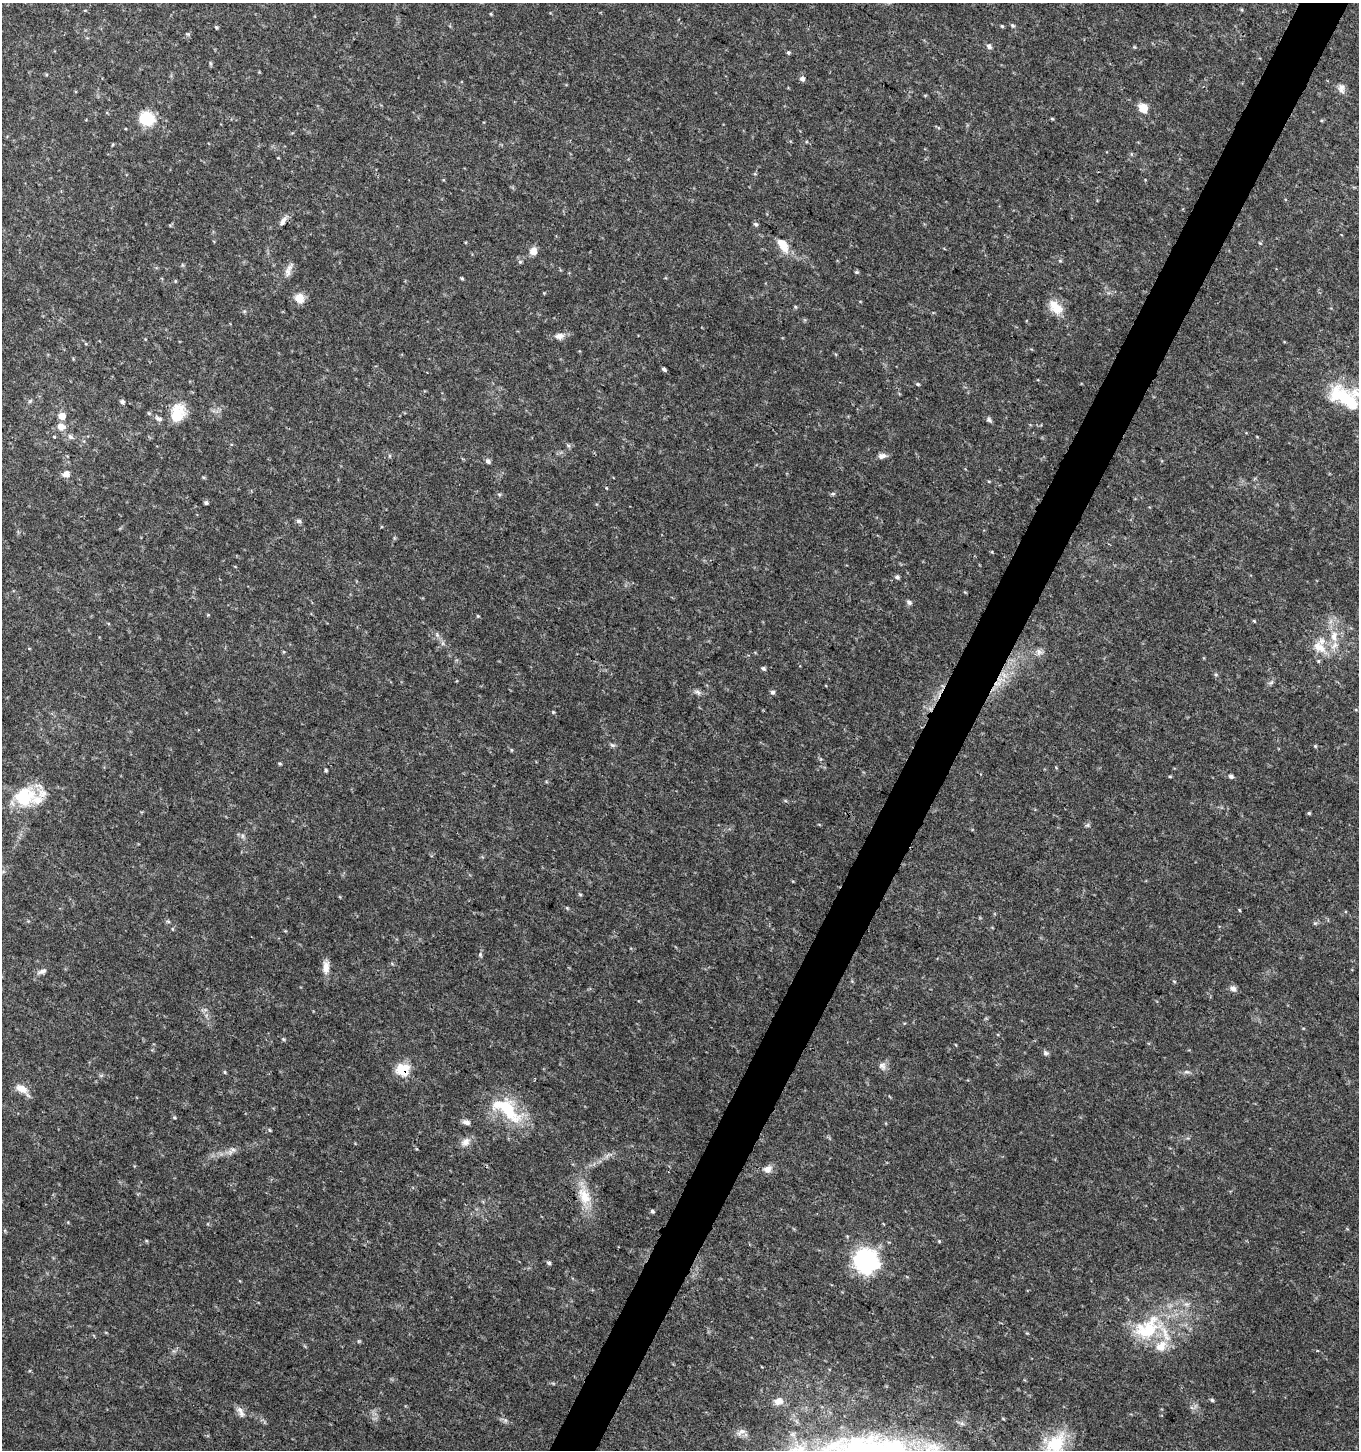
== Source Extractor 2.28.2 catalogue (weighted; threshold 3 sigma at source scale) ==
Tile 10 of 4 x 4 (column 2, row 3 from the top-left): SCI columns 1625-2981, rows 1451-2898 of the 5896 x 5806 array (HDU 1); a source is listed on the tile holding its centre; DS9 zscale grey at full resolution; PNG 1361 x 1452 px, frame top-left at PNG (2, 3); no overlay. Shown black and unused: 3% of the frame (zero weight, under 3 of 4 exposures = <1% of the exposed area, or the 3 px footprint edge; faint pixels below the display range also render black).
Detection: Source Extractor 2.28.2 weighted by HDU 2 'WHT'; one run over the whole footprint, this tile lists its part. Background 0.0292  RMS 0.0034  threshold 0.0154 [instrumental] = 3 sigma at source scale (4.5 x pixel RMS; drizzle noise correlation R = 1.50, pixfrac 1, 0.0396/0.0396 arcsec/px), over >= 5 px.
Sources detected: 103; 1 inside a brighter object's white glare — not listed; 6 inside a brighter listed object's ellipse — not listed separately; the other 96 listed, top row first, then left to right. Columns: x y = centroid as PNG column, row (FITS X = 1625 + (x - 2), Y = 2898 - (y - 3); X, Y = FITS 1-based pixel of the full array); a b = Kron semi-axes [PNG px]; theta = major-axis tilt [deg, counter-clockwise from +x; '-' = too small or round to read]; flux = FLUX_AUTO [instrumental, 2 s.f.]
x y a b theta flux
491 14 5 3 - 0.27
1013 25 5 5 - 0.6
1002 26 5 4 - 0.36
216 27 5 4 - 0.4
188 34 5 5 - 0.49
989 46 7 5 -46 1.1
788 52 5 5 - 0.5
210 63 6 4 -71 0.42
802 79 6 6 - 1.1
1341 87 10 9 - 1.7
1143 108 9 8 - 5
146 118 14 12 -17 12
1052 119 5 3 - 0.33
283 221 13 6 62 1.5
756 224 6 5 - 0.72
1260 243 4 4 - 0.34
783 245 20 10 -57 4.9
533 251 9 8 - 2.5
520 262 5 5 - 0.5
288 270 19 7 74 2.2
856 272 5 4 - 0.47
462 278 5 4 - 0.38
175 281 5 3 - 0.3
299 298 11 10 - 4.1
1055 307 22 13 -47 5.6
559 336 13 8 5 2
664 369 4 3 - 0.73
918 384 5 4 - 0.46
1346 398 45 18 -43 17
122 402 6 5 - 0.82
178 413 26 18 75 7.9
62 416 7 6 - 3.2
159 419 9 6 -9 1.1
989 420 7 6 - 0.79
61 426 10 9 - 2.6
70 437 8 6 -42 1.1
882 456 10 7 9 1.5
488 461 6 5 - 0.96
66 474 9 8 - 1.8
499 494 6 4 -19 0.44
833 494 6 4 1 0.53
206 503 4 4 - 0.66
299 521 7 5 -14 0.78
897 577 5 4 - 0.79
909 602 8 6 -42 0.87
478 616 5 4 - 0.32
1254 621 5 3 - 0.31
1334 636 16 9 88 4.5
1319 647 22 13 -34 6
1039 652 10 8 -77 1.4
763 668 6 5 - 0.62
1216 675 5 3 - 0.42
998 683 9 3 31 1.1
697 692 10 6 -16 1.1
772 692 6 5 - 0.73
612 745 7 4 -43 0.62
1315 746 5 4 - 0.37
326 770 5 4 - 0.42
1170 776 5 3 - 0.32
1231 776 6 5 - 0.85
24 797 28 24 28 16
1309 813 5 4 - 0.42
1087 825 6 6 - 0.63
242 836 7 4 -90 0.65
580 894 5 3 - 0.36
567 908 4 4 - 0.35
1240 910 5 3 - 0.29
168 922 6 4 -3 0.48
480 955 7 5 -71 0.53
326 967 18 8 87 2.7
42 971 13 6 22 1.3
1233 989 8 7 - 1.4
283 1039 5 4 - 0.44
1045 1053 7 6 - 0.79
882 1066 11 9 -73 1.7
403 1070 7 7 - 20
225 1072 5 3 - 0.36
1187 1072 8 4 -1 0.78
21 1088 18 10 -26 3.3
506 1107 53 18 -52 17
466 1122 9 6 -23 1.4
270 1130 5 4 - 0.39
465 1142 13 10 43 2.4
233 1149 8 6 52 1.1
767 1169 10 8 23 2.2
584 1196 26 15 -66 7.9
652 1211 5 4 - 0.59
939 1241 4 4 - 0.3
866 1261 23 22 - 42
549 1263 5 5 - 0.59
1147 1328 47 28 30 26
1212 1400 5 5 - 0.46
778 1401 14 10 7 2.8
241 1412 16 6 -61 1.9
741 1432 15 6 30 1.5
1056 1443 35 23 47 16
Overlapping masked pixels (flux is a lower limit): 2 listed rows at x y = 998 683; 403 1070
Isophote crosses this tile's border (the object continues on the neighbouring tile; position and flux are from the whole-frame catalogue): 1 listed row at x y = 1056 1443
Unlisted compact peaks at least as high as the median listed source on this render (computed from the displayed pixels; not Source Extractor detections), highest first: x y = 553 712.